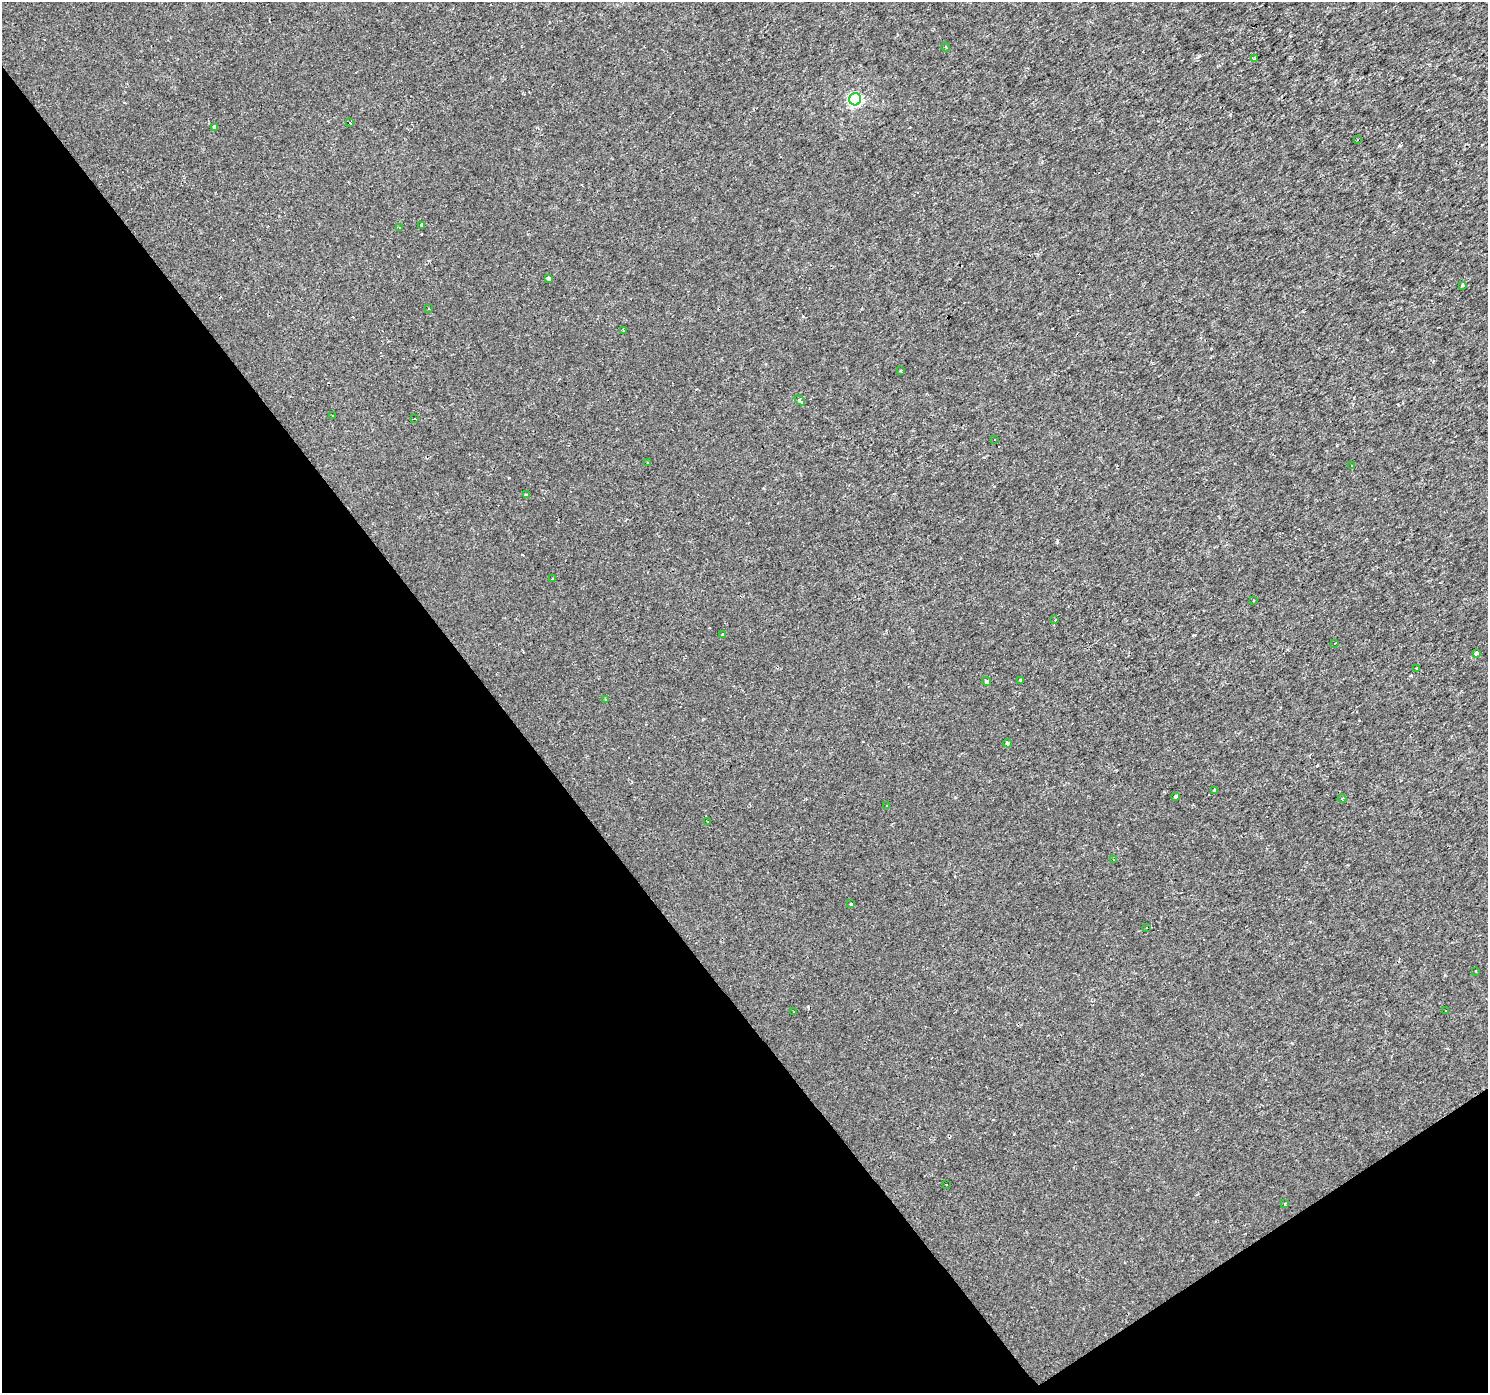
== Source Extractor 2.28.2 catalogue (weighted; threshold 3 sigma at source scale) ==
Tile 14 of 4 x 4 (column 2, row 4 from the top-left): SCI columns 1487-2972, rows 188-1578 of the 5945 x 5875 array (HDU 1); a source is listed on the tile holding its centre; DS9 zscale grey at full resolution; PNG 1490 x 1395 px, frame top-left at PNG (2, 2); each listed source drawn as its Kron ellipse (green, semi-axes under 4 px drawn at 4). Shown black and unused: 37% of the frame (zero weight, under 2 of 3 exposures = <1% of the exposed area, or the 3 px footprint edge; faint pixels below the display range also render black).
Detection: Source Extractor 2.28.2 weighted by HDU 2 'WHT'; one run over the whole footprint, this tile lists its part. Background 0.00236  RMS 0.003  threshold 0.0134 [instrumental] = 3 sigma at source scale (4.5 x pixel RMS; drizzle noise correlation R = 1.50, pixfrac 1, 0.0396/0.0396 arcsec/px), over >= 5 px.
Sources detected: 76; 32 cosmic-ray / hot-pixel residue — neither listed nor drawn; the other 44 listed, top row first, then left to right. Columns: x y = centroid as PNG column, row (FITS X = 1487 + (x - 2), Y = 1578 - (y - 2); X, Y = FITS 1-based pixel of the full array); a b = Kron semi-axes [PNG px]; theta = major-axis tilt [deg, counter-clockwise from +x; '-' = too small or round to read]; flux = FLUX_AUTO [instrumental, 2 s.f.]
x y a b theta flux
946 47 4 3 - 0.31
1255 58 3 3 - 0.77
855 99 6 6 - 47
350 123 3 2 - 0.83
215 127 4 4 - 4.3
1357 140 3 3 - 0.87
422 225 4 3 - 2
399 228 3 2 - 0.32
549 278 4 3 - 2.1
1462 285 3 3 - 0.37
429 309 3 3 - 0.42
624 330 3 3 - 0.97
901 371 3 3 - 0.5
800 400 6 3 -44 2.2
332 416 3 2 - 0.29
414 419 3 2 - 0.27
994 440 2 2 - 0.22
648 462 3 2 - 0.27
1352 465 3 3 - 3
526 495 3 3 - 0.6
553 579 4 2 - 0.72
1254 600 2 2 - 0.24
1055 620 3 2 - 0.35
723 634 3 3 - 0.49
1335 643 2 2 - 0.17
1477 653 3 3 - 11
1417 668 3 3 - 0.34
1020 680 3 3 - 0.96
986 681 4 4 - 1.4
606 699 3 2 - 0.23
1008 743 4 3 - 1.2
1215 790 4 3 - 0.49
1175 797 3 3 - 0.48
1342 799 4 4 - 0.31
887 806 3 2 - 0.27
708 822 3 3 - 0.94
1114 860 3 3 - 0.25
850 904 3 3 - 5.9
1147 928 3 3 - 2.8
1475 971 2 2 - 0.21
1445 1010 3 2 - 0.42
794 1012 2 2 - 0.3
946 1185 3 2 - 0.18
1284 1203 3 3 - 1.2
Unlisted compact peaks at least as high as the median listed source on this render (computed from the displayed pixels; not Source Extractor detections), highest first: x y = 1057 542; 1199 56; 1194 635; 509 478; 955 797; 803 316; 1230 115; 1445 975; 1411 675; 1398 404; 1337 445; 1292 1043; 1317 766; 763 488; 1042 162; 1014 1134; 1116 770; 1375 499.